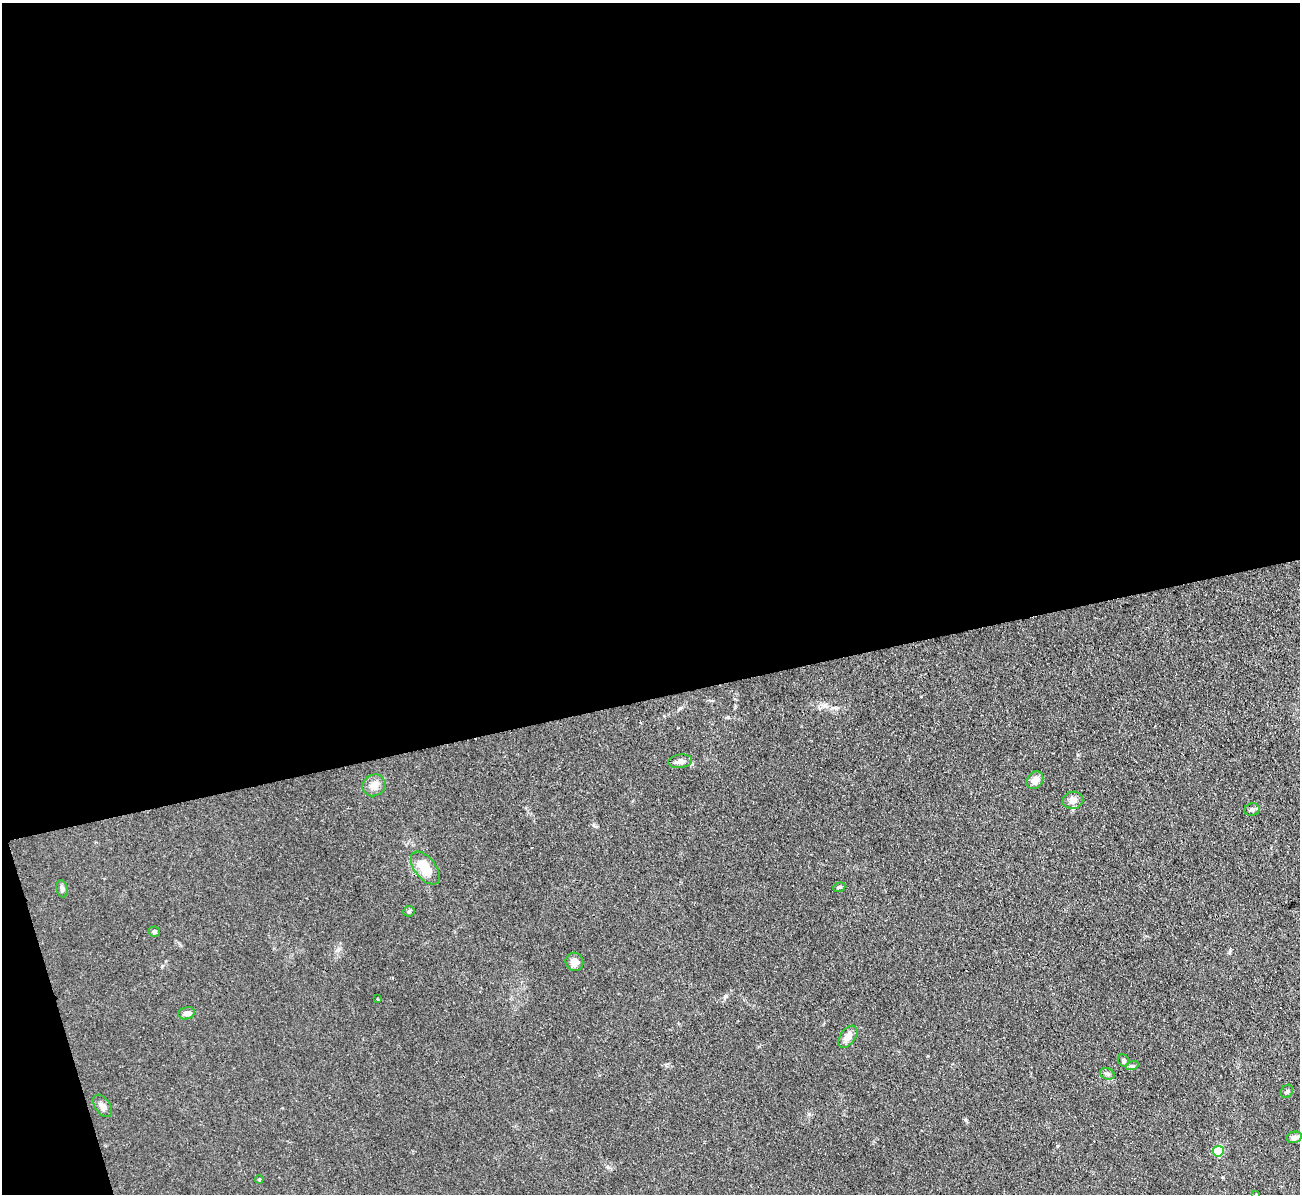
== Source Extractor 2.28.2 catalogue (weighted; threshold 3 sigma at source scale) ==
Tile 1 of 4 x 4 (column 1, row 1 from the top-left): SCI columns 1-1298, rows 3719-4910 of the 5208 x 5178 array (HDU 1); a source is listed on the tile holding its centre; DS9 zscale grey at full resolution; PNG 1302 x 1196 px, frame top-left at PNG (2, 3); each listed source drawn as its Kron ellipse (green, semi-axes under 4 px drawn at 4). Shown black and unused: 60% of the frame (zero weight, under 2 of 3 exposures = <1% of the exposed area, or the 3 px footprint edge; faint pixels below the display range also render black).
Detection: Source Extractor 2.28.2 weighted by HDU 2 'WHT'; one run over the whole footprint, this tile lists its part. Background 0.0582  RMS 0.0063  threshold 0.0282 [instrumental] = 3 sigma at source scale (4.5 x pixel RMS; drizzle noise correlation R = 1.50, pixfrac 1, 0.05/0.05 arcsec/px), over >= 5 px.
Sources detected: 23; all 23 listed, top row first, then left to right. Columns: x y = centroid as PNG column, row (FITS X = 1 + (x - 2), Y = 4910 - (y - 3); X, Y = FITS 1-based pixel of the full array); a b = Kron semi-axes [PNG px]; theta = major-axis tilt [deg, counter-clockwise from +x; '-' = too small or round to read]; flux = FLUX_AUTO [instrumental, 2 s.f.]
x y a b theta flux
680 761 12 6 8 3
1035 780 9 7 52 5
374 785 12 10 32 4.8
1073 800 10 8 8 4.2
1252 810 8 6 14 1.6
425 868 19 10 -52 13
839 887 6 4 20 0.87
62 889 9 5 -79 1.7
409 911 6 5 - 1
154 932 6 5 - 1.5
574 962 9 8 - 3.5
377 999 3 3 - 0.45
187 1013 8 6 14 2.8
848 1037 12 7 55 4.9
1124 1061 6 5 - 1.2
1132 1066 6 4 17 0.86
1107 1074 7 5 -21 1.4
1287 1091 7 5 55 1.1
103 1106 13 7 -55 2.8
1294 1137 8 5 13 3.5
1218 1151 5 5 - 44
259 1179 4 4 - 0.59
1256 1194 2 2 - 0.39
Isophote crosses this tile's border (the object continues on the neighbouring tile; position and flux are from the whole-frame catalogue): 1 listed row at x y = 1256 1194
Unlisted compact peaks at least as high as the median listed source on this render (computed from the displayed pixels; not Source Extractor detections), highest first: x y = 726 996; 1057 1146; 966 1120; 836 708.